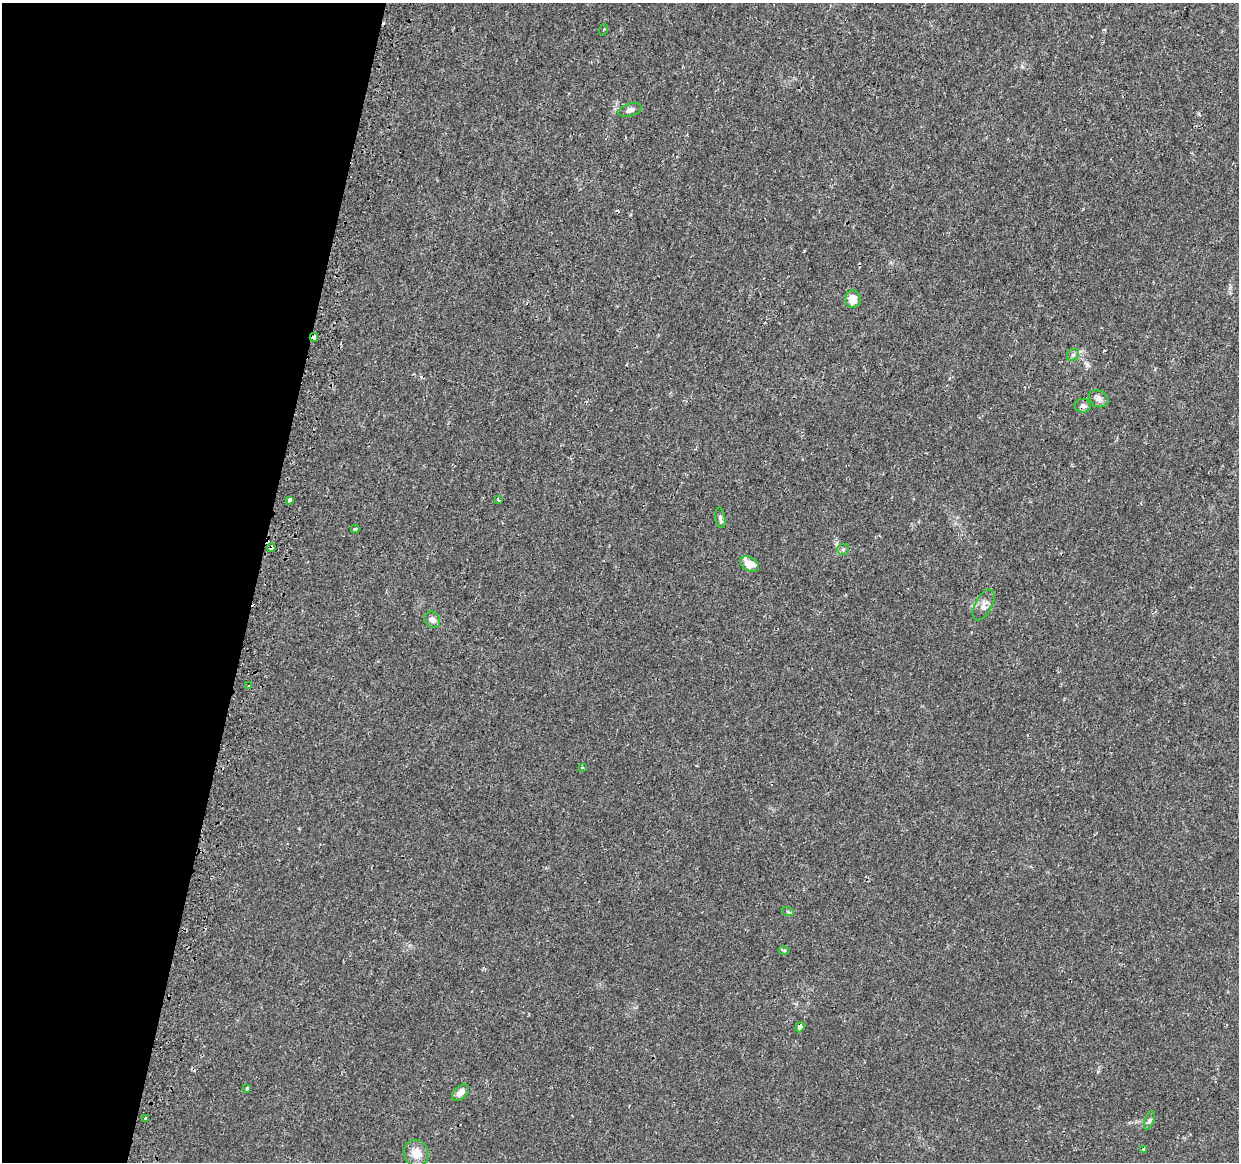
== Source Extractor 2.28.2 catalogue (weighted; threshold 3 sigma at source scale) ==
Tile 9 of 4 x 4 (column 1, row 3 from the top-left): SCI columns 38-1274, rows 1429-2588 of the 5030 x 5235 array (HDU 1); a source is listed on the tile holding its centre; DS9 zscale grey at full resolution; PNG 1241 x 1164 px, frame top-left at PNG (2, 3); each listed source drawn as its Kron ellipse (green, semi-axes under 4 px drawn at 4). Shown black and unused: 21% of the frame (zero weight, under 2 of 3 exposures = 3% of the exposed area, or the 3 px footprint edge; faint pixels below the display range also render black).
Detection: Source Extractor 2.28.2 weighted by HDU 2 'WHT'; one run over the whole footprint, this tile lists its part. Background 0.00621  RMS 0.0021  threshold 0.00931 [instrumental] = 3 sigma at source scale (4.5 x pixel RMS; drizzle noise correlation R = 1.50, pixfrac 1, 0.0396/0.0396 arcsec/px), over >= 5 px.
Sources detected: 29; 2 cosmic-ray / hot-pixel residue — neither listed nor drawn; the other 27 listed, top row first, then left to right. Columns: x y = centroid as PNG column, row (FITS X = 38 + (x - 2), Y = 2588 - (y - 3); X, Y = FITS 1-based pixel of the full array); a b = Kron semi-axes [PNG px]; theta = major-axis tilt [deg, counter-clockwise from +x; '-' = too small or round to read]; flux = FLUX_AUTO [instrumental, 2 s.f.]
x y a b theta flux
603 30 6 3 70 0.2
630 110 12 6 19 0.84
853 299 9 7 88 2.4
314 337 4 3 - 2
1073 355 6 5 - 0.51
1099 399 10 8 -30 0.98
1083 406 8 6 -8 0.77
290 500 3 3 - 1.7
498 500 3 3 - 1
720 518 10 5 -81 0.5
355 529 4 3 - 0.38
271 548 4 3 - 1
843 549 6 5 - 0.37
749 564 10 7 -30 2.9
983 605 17 8 61 1.4
432 620 9 7 -55 0.87
249 686 4 3 - 0.2
582 767 3 3 - 0.22
788 912 6 4 -20 0.3
784 951 5 3 - 0.23
800 1027 5 4 - 1.3
247 1088 4 3 - 0.26
461 1093 10 6 44 1.3
145 1118 3 3 - 0.52
1149 1120 10 3 69 0.36
1144 1149 4 3 - 0.28
416 1153 13 12 - 2.7
Overlapping masked pixels (flux is a lower limit): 3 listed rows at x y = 314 337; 271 548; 800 1027